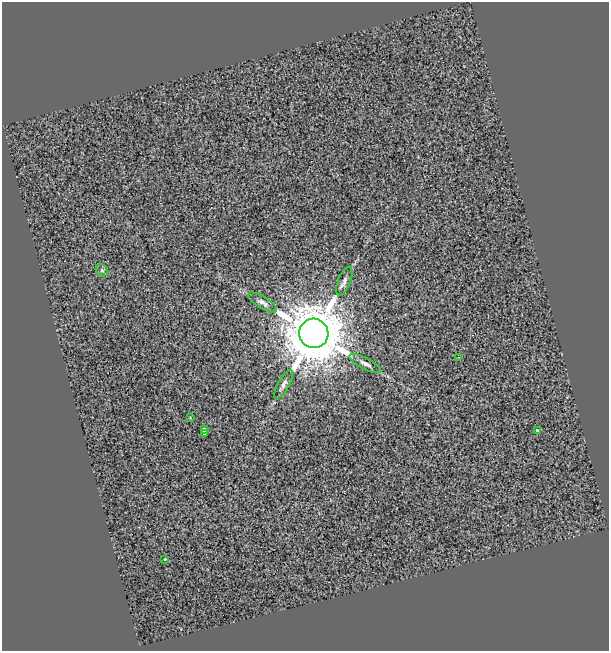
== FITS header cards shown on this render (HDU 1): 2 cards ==
NAXIS1  =                  607
NAXIS2  =                  649

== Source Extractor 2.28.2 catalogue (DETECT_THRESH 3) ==
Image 607 x 649 px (HDU 1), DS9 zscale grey, 1 PNG px = 1 image px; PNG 611 x 653 px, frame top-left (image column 1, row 649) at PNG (2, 2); each listed source drawn as its Kron ellipse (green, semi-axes under 4 px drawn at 4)
Background 0.269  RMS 2.1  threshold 6.38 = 3 sigma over >= 5 px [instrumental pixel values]
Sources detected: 12; all 12 listed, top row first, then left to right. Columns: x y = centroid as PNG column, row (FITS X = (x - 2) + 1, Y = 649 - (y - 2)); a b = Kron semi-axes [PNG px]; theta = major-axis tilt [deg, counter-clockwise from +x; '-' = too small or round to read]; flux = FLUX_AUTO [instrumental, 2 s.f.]
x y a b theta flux
102 270 7 5 -42 3.1e+02
344 281 15 6 68 7.2e+02
263 303 16 6 -32 6.9e+02
314 333 15 14 - 1.3e+06
459 357 2 2 - 9.2e+01
365 364 18 5 -27 7.9e+02
284 384 16 5 60 6.5e+02
190 417 3 2 - 7.3e+01
204 430 4 4 - 6.3e+02
537 430 3 3 - 2.0e+02
204 434 4 3 - 2.2e+02
164 559 3 2 - 2.0e+02